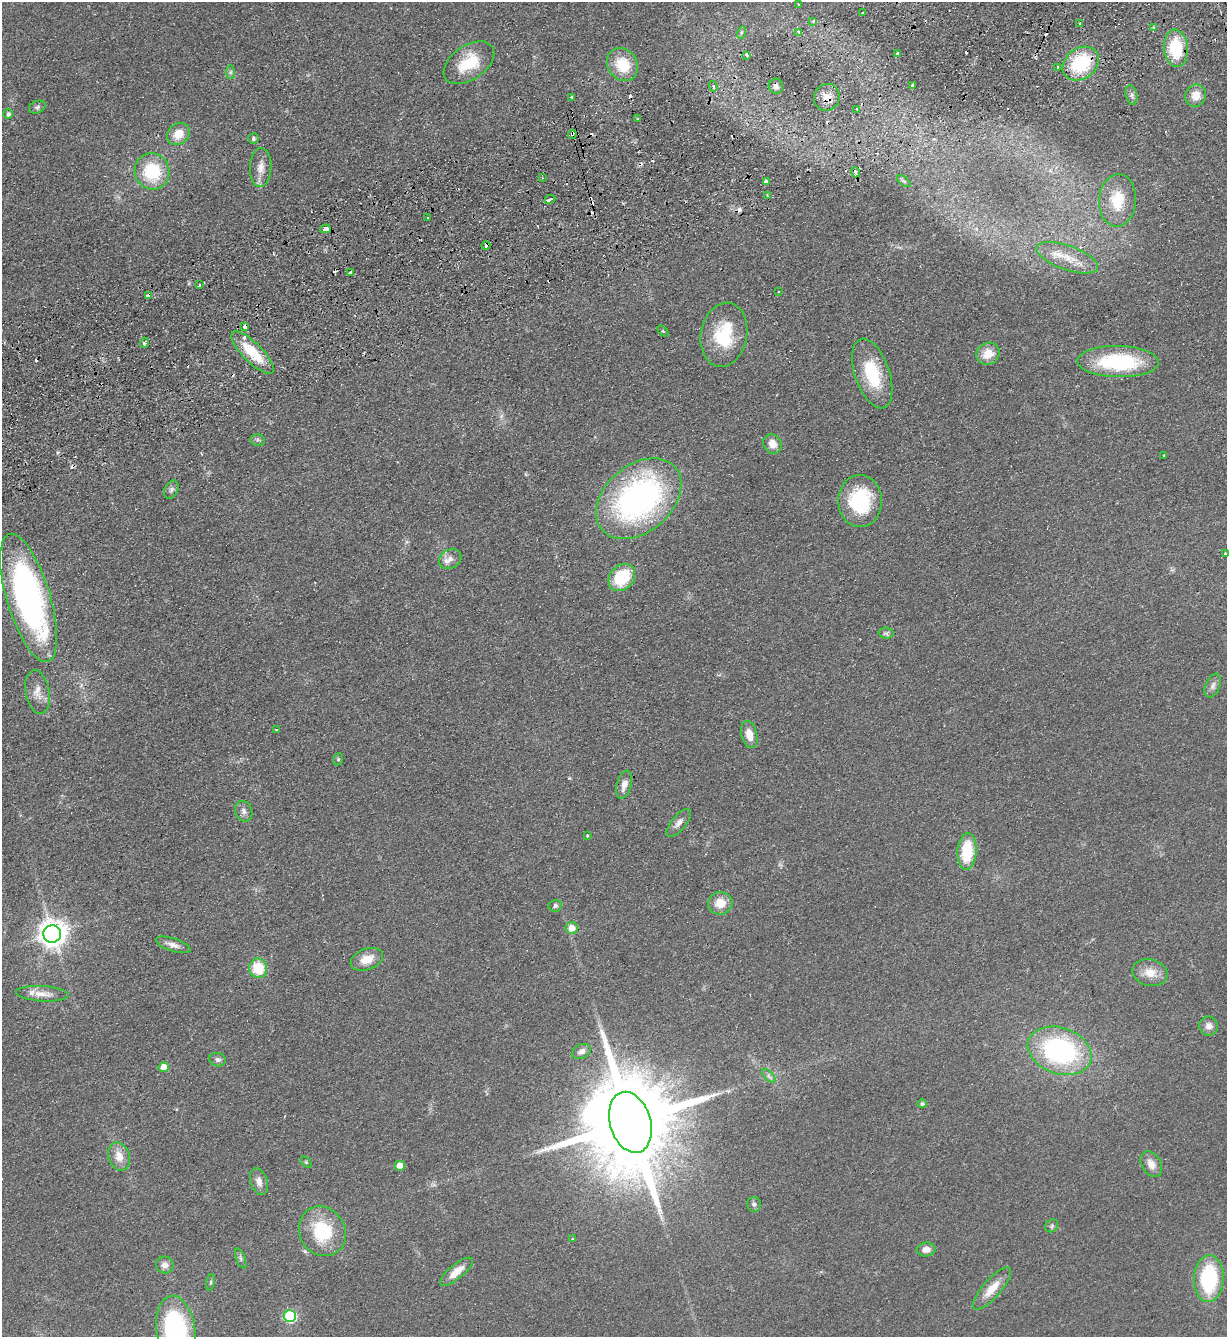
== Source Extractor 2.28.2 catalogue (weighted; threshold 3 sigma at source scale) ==
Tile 10 of 4 x 4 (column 2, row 3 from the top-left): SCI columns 1522-2746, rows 1392-2726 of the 5367 x 5452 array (HDU 1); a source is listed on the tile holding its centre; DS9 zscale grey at full resolution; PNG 1229 x 1339 px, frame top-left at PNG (2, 2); each listed source drawn as its Kron ellipse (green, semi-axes under 4 px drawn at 4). Shown black and unused: <1% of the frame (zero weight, under 2 of 3 exposures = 3% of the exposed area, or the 3 px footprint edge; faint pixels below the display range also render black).
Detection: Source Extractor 2.28.2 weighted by HDU 2 'WHT'; one run over the whole footprint, this tile lists its part. Background 0.0637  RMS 0.0093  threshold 0.0417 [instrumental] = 3 sigma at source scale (4.5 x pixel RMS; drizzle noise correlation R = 1.50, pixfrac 1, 0.05/0.05 arcsec/px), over >= 5 px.
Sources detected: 134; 21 cosmic-ray / hot-pixel residue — neither listed nor drawn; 3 inside a brighter listed object's ellipse — not listed separately; the other 110 listed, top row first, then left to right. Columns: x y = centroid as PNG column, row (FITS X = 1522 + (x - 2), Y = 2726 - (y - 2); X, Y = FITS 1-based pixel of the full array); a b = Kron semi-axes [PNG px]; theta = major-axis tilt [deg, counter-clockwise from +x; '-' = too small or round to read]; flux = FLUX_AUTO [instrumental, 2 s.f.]
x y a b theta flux
798 5 3 3 - 1.6
863 13 3 3 - 2.7
813 21 4 4 - 1.6
1080 24 3 2 - 0.81
1154 28 4 3 - 1.9
799 32 4 4 - 1.8
741 33 6 4 72 1.5
1176 48 19 12 -85 44
898 53 3 3 - 1.9
747 55 4 3 - 5.1
469 63 28 17 35 33
622 64 17 14 -55 29
1081 64 19 15 37 60
1057 67 3 3 - 1.5
231 72 7 4 89 1.9
713 86 5 4 - 1.7
776 86 7 7 - 3.2
913 86 4 3 - 3.7
1131 95 10 5 -77 3.1
1196 96 11 10 - 11
572 97 3 3 - 1.9
827 97 13 12 - 9.8
37 107 9 6 23 2.3
857 109 3 3 - 1.3
8 114 5 5 - 2.9
637 119 3 2 - 0.77
178 134 12 10 42 14
572 134 4 3 - 4.3
253 139 5 5 - 2.2
261 167 19 11 87 9.9
152 171 18 17 - 48
855 172 5 3 - 8
542 177 3 2 - 1
904 181 8 4 -37 1.6
766 182 4 3 - 4.4
767 196 3 3 - 1.7
550 199 6 3 25 6.7
1118 200 26 18 86 30
428 218 3 3 - 1.4
325 229 5 4 - 8.5
486 246 4 4 - 8.6
1067 258 32 12 -19 21
350 272 3 3 - 5.8
199 285 3 2 - 1.3
778 291 3 2 - 0.82
148 295 4 3 - 14
245 326 4 3 - 5.9
663 331 6 4 -45 1.1
724 335 32 23 79 48
144 343 5 3 - 2.3
253 353 28 9 -45 31
988 354 12 11 - 14
1118 362 41 15 -1 80
872 374 36 17 -71 45
257 440 7 6 - 2
772 444 10 8 -59 8.6
1164 455 3 3 - 2
171 490 10 6 65 3
639 499 48 33 41 260
860 501 26 22 -89 67
1225 553 3 3 - 3.2
450 559 11 9 27 6.4
622 577 15 11 48 39
29 598 67 21 -73 290
886 633 7 5 -3 2.1
1213 686 12 7 68 4.1
38 692 22 12 -80 10
276 730 3 2 - 1.1
749 735 14 8 -76 9.5
338 759 6 5 - 1.5
624 785 14 7 75 6.8
244 811 10 8 -66 4.1
679 823 17 7 51 5.4
587 836 3 3 - 1.8
967 852 18 9 86 37
720 903 12 11 - 14
555 906 6 6 - 2.3
572 928 6 6 - 8.6
52 934 9 8 - 1100
173 945 18 6 -18 6
367 959 17 10 22 14
258 968 9 9 - 29
1150 973 18 13 -13 14
42 994 26 7 -3 9.5
1209 1026 9 9 - 5.9
1060 1051 33 23 -19 150
581 1052 10 7 28 4.2
218 1060 8 6 -11 2.7
163 1067 5 5 - 12
769 1076 8 4 -45 2.3
922 1104 5 4 - 2.1
630 1122 31 20 -74 24000
119 1156 14 10 -69 11
306 1162 6 4 -45 1.1
1151 1164 14 9 -59 8
400 1166 5 5 - 14
259 1182 14 8 -71 6.1
754 1204 7 6 - 2.5
1052 1226 7 5 47 1.8
322 1231 26 22 -58 49
573 1239 3 3 - 1.9
926 1249 9 7 6 6.2
241 1258 10 4 -68 2
165 1265 9 8 - 5.6
456 1272 20 7 40 12
1209 1279 23 15 88 74
210 1282 8 4 81 1.5
992 1289 27 9 48 15
290 1316 6 6 - 91
176 1330 35 19 -82 140
Overlapping masked pixels (flux is a lower limit): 7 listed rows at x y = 1081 64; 827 97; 572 134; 855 172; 486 246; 148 295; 245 326
Isophote crosses this tile's border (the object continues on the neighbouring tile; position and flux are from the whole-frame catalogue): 2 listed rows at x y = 1225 553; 176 1330